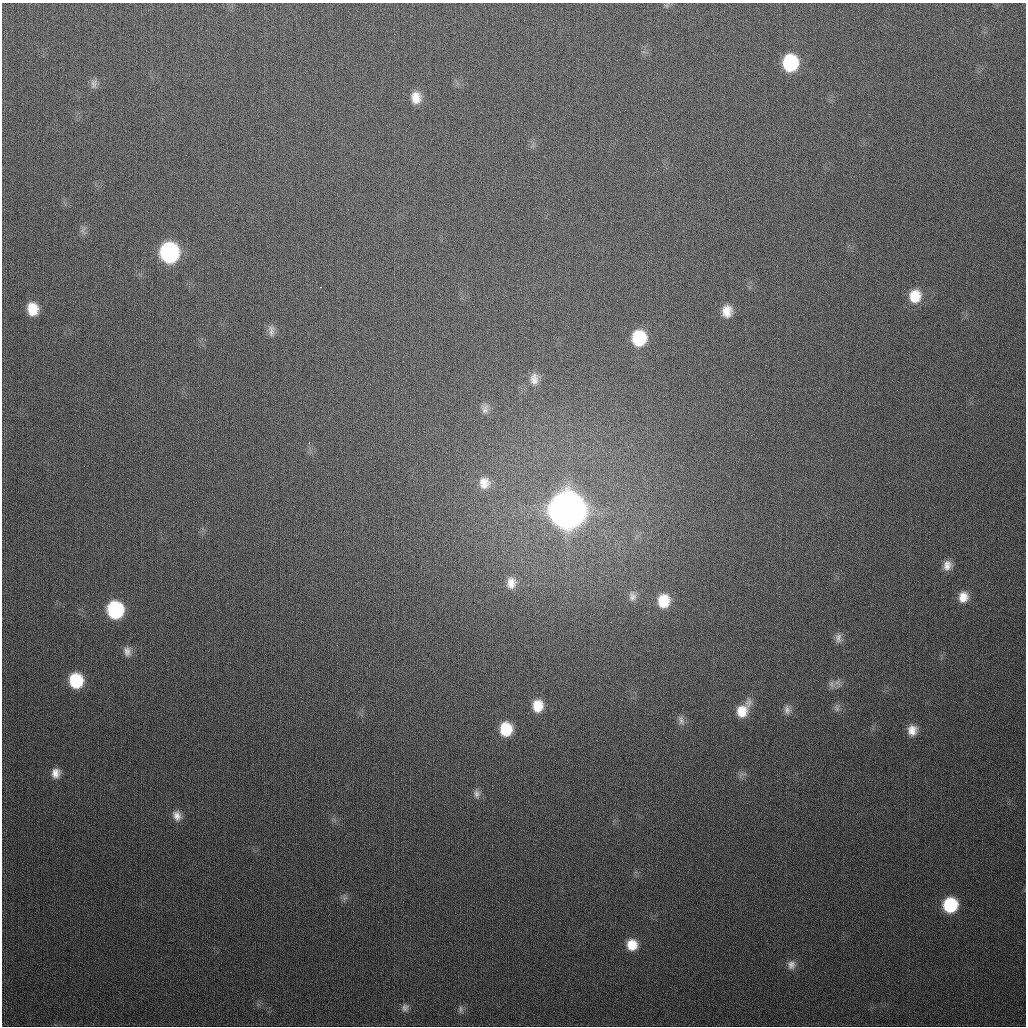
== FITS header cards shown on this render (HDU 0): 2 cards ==
NAXIS1  =                 1024
NAXIS2  =                 1024

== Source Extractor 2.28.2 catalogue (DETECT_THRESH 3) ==
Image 1024 x 1024 px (HDU 0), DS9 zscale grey, 1 PNG px = 1 image px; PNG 1028 x 1028 px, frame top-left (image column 1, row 1024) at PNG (2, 3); no overlay
Background 315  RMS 12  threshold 37.2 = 3 sigma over >= 5 px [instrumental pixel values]
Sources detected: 42; all 42 listed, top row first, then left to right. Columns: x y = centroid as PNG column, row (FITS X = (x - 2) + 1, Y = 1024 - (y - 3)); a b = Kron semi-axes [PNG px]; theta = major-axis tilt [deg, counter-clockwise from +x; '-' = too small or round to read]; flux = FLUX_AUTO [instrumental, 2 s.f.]
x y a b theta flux
790 63 14 12 85 6.1e+04
94 84 13 8 86 3.8e+03
416 98 15 12 -86 1.2e+04
83 231 11 3 -55 1.5e+03
169 252 14 12 -82 1.6e+05
320 287 3 2 - 1.2e+03
915 296 15 13 81 1.8e+04
32 309 12 10 -79 1.7e+04
727 311 15 12 89 1.1e+04
271 331 16 7 -87 4.7e+03
639 338 14 12 88 4.2e+04
534 379 15 11 89 7.1e+03
485 409 13 9 87 4.5e+03
309 443 3 2 - 2.3e+03
484 483 16 15 - 1.2e+04
567 510 15 14 - 3.5e+06
947 565 13 10 74 7.2e+03
511 583 16 12 85 9.5e+03
632 596 14 10 86 5.7e+03
963 597 12 11 - 9.9e+03
663 601 15 13 84 2.2e+04
115 610 13 12 - 8.5e+04
838 638 14 9 -88 4.9e+03
127 651 13 10 -77 5.5e+03
76 681 13 12 - 4.1e+04
832 684 12 9 -57 4.7e+03
538 706 14 11 85 1.6e+04
837 708 10 7 -81 3.3e+03
743 710 21 12 54 1.7e+04
787 710 13 8 -77 4.8e+03
681 720 13 8 -75 4.0e+03
506 729 13 11 87 2.7e+04
912 730 11 10 - 8.6e+03
56 773 11 10 - 7.3e+03
477 794 12 9 90 4.3e+03
177 816 14 11 -68 7.2e+03
345 898 7 6 - 2.4e+03
950 905 12 11 - 5.1e+04
632 945 12 11 - 1.5e+04
791 965 12 11 - 5.8e+03
405 1008 10 8 75 3.4e+03
460 1009 9 5 -90 2.3e+03